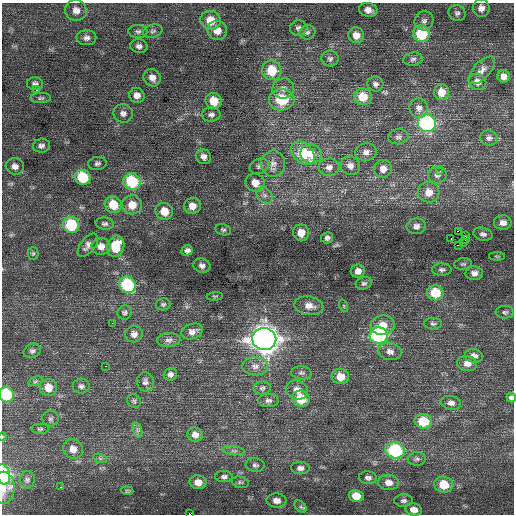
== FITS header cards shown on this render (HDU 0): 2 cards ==
NAXIS1  =                  512 / Axis length
NAXIS2  =                  512 / Axis length

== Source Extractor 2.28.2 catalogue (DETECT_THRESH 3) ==
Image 512 x 512 px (HDU 0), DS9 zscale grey, 1 PNG px = 1 image px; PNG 516 x 516 px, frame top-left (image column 1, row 512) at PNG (2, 3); each listed source drawn as its Kron ellipse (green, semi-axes under 4 px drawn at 4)
Background 0.379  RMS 0.84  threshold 2.52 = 3 sigma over >= 5 px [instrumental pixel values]
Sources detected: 154; all 154 listed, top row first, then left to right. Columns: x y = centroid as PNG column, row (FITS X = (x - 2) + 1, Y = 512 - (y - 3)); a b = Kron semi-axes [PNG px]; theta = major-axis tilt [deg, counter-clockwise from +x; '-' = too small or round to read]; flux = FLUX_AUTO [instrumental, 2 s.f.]
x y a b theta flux
481 8 9 8 - 330
76 10 11 10 - 430
368 10 9 7 -13 340
457 13 8 8 - 190
211 20 10 9 - 980
424 21 10 9 - 240
299 28 8 7 - 210
217 30 10 9 - 660
138 31 10 6 -3 160
153 31 10 6 15 150
307 32 8 7 - 160
421 34 8 8 - 2700
356 35 8 8 - 530
86 38 10 7 -1 230
139 46 9 7 -8 210
330 59 8 8 - 180
413 59 9 6 9 160
272 70 10 9 - 1700
482 70 17 8 47 370
503 76 6 6 - 320
152 78 9 8 - 380
478 82 9 8 - 360
35 84 8 6 -1 190
375 84 8 7 - 180
283 88 10 10 - 350
37 90 3 2 - 150
442 92 8 7 - 710
137 95 8 7 - 330
363 97 9 8 - 1000
41 98 10 5 1 120
282 100 13 11 1 2100
214 101 8 8 - 1000
419 108 9 9 - 290
123 113 10 9 - 270
211 115 9 7 1 200
427 123 9 8 - 8800
398 137 10 7 7 180
489 138 9 7 -10 190
41 146 8 7 - 200
366 152 11 8 12 300
303 153 13 9 -45 2800
311 154 11 9 -13 640
204 157 8 7 - 270
97 163 9 6 9 160
273 164 13 12 - 480
15 166 9 8 - 340
259 166 10 7 24 200
350 166 10 9 - 300
329 167 10 8 4 320
383 169 9 8 - 420
440 171 3 2 - 270
437 175 9 8 - 290
83 177 8 7 - 2800
132 181 9 8 - 3600
255 183 10 9 - 640
429 192 10 10 - 630
265 195 9 7 -52 230
113 205 9 8 - 1400
132 205 10 9 - 810
192 206 8 8 - 510
164 211 9 8 - 850
503 223 9 7 3 330
105 224 9 6 -5 150
71 225 8 8 - 3300
416 226 9 8 - 280
223 230 8 5 -14 110
458 231 3 2 - 5500
301 233 8 8 - 720
483 234 10 6 -12 200
465 235 3 2 - 810
327 238 6 5 - 160
451 238 2 2 - 260
465 240 2 2 - 50
463 243 3 2 - 23
88 245 14 7 52 290
458 245 2 2 - 2500
101 246 9 8 - 410
116 246 11 8 74 1500
187 250 6 5 - 190
33 253 6 5 - 95
497 256 8 3 -1 61
463 264 9 5 8 110
202 266 8 7 - 220
442 270 10 6 -1 170
358 271 7 6 - 360
474 273 8 7 - 280
364 283 8 6 15 130
128 285 9 7 -53 4700
435 293 8 7 - 1900
215 296 8 3 4 65
163 304 7 6 - 120
309 306 14 9 -9 500
344 306 6 4 -71 77
125 312 7 7 - 140
505 312 9 6 -1 140
112 323 2 2 - 160
433 324 9 6 -2 140
383 325 12 9 6 760
192 331 11 7 17 330
134 334 8 8 - 300
379 335 9 8 - 7200
264 339 12 11 - 55000
169 340 12 7 5 250
32 351 9 7 25 170
390 351 12 8 -11 320
474 356 9 7 -9 270
467 364 10 7 -10 360
106 366 2 2 - 76
255 366 13 9 -4 380
301 373 10 6 -4 170
170 374 7 6 - 200
340 377 9 7 -3 850
35 381 7 4 20 100
145 382 9 8 - 210
81 386 8 7 - 180
48 387 8 8 - 750
262 388 8 6 9 140
297 390 11 9 -21 490
6 394 8 7 - 3300
511 397 5 4 - 140
301 399 9 8 - 1400
268 400 10 7 0 200
134 401 7 6 - 120
451 403 10 7 -11 260
50 419 8 7 - 150
423 421 9 7 -10 1800
40 429 8 5 0 110
137 430 7 4 -71 150
195 435 8 7 - 350
2 437 4 3 - 43
73 449 10 9 - 510
395 450 9 8 - 4600
234 451 11 4 -5 130
100 458 7 4 -19 130
417 459 9 7 5 180
255 465 9 7 -5 160
300 468 9 6 -2 250
3 474 10 6 -75 4300
224 477 9 5 1 160
368 478 9 6 -6 200
27 480 9 7 85 180
198 482 8 6 -5 500
240 482 9 5 -13 130
389 483 10 7 -4 450
444 484 9 8 - 1300
60 487 3 2 - 94
3 488 16 11 90 580
127 491 6 4 -8 74
356 496 7 6 - 910
277 501 10 7 -4 340
404 501 9 6 1 170
301 507 7 5 -44 100
414 510 8 6 -10 450
189 514 2 2 - 590
At the frame edge (FLAGS 8, measured only in part): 6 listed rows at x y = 6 394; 511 397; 2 437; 3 474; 3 488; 189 514